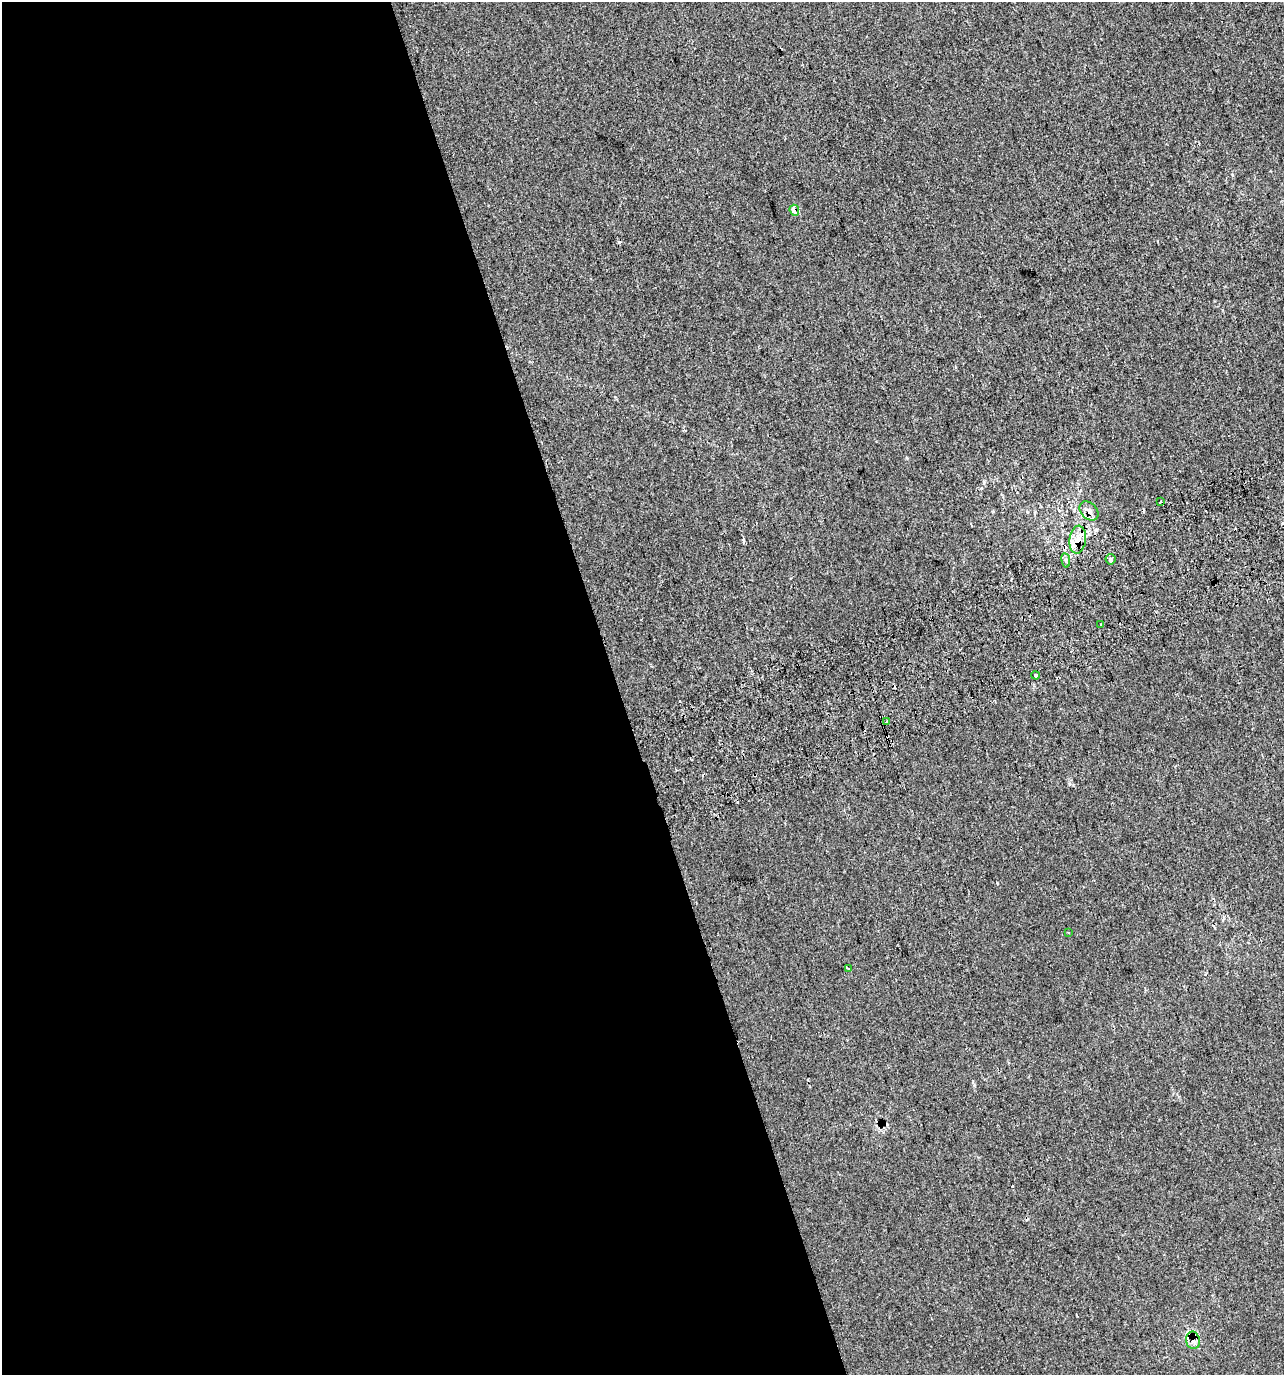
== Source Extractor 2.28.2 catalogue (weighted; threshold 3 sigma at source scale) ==
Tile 9 of 4 x 4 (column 1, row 3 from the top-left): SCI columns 144-1425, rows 1413-2785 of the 5358 x 5574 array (HDU 1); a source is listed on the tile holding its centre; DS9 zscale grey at full resolution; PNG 1286 x 1377 px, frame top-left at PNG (2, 2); each listed source drawn as its Kron ellipse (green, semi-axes under 4 px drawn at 4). Shown black and unused: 48% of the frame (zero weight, under 2 of 3 exposures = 2% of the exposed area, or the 3 px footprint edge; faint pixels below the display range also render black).
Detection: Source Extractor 2.28.2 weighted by HDU 2 'WHT'; one run over the whole footprint, this tile lists its part. Background 3.17e-04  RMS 0.0073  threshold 0.033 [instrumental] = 3 sigma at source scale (4.5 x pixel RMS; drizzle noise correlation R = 1.50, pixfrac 1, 0.0396/0.0396 arcsec/px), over >= 5 px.
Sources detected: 24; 9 cosmic-ray / hot-pixel residue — neither listed nor drawn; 3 inside a brighter listed object's ellipse — not listed separately; the other 12 listed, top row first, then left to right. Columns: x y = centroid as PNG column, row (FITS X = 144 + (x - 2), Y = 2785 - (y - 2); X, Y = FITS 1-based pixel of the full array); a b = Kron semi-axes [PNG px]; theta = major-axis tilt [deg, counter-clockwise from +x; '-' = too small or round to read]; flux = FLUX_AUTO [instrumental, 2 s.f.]
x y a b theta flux
794 210 5 4 - 7.7
1160 502 3 3 - 1.8
1089 511 11 7 -46 3.9
1078 540 14 8 82 7
1110 559 5 5 - 1.8
1066 560 7 4 -82 1.5
1101 624 3 3 - 3.6
1035 675 4 4 - 1.6
887 722 3 3 - 1.1
1069 932 3 3 - 1.3
849 968 3 3 - 1.4
1193 1340 9 7 -79 4.8
Overlapping masked pixels (flux is a lower limit): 4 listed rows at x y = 794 210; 1089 511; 1078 540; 1193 1340
Unlisted compact peaks at least as high as the median listed source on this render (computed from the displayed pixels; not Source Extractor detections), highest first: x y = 997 883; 907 458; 1069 784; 743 540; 974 1085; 981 488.